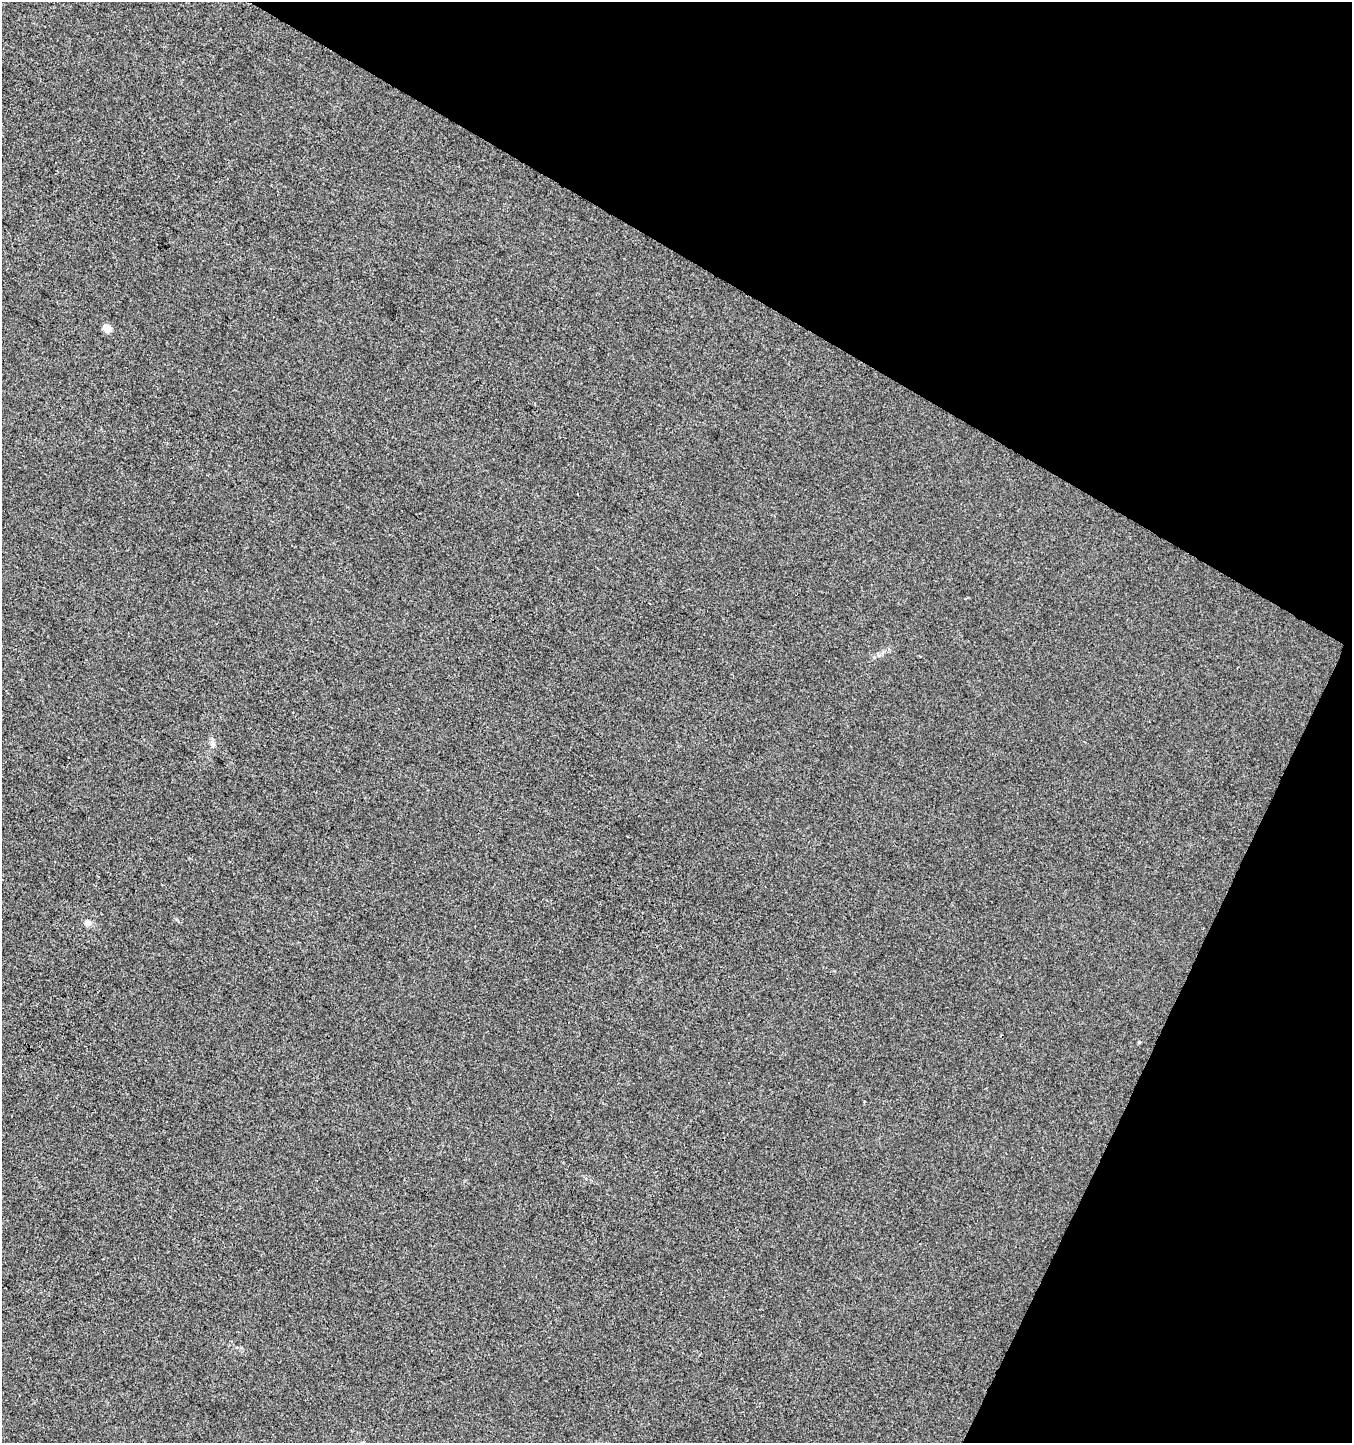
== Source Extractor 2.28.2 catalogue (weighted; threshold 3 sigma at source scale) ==
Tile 8 of 4 x 4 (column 4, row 2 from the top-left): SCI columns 4250-5599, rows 2888-4328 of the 5864 x 5769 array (HDU 1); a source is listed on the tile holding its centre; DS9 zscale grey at full resolution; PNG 1354 x 1445 px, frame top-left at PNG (2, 2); no overlay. Shown black and unused: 26% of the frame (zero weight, under 3 of 4 exposures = <1% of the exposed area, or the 3 px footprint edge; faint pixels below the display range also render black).
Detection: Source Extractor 2.28.2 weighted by HDU 2 'WHT'; one run over the whole footprint, this tile lists its part. Background 8.37e-05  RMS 0.0035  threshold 0.0157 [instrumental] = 3 sigma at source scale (4.5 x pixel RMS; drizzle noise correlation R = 1.50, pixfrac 1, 0.0396/0.0396 arcsec/px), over >= 5 px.
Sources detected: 4; all 4 listed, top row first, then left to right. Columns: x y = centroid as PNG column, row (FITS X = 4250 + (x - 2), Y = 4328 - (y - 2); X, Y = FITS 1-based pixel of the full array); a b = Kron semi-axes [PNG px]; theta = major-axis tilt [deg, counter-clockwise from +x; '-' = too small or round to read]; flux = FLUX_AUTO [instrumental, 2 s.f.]
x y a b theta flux
107 328 6 5 - 4.5
212 745 8 5 -72 1
88 922 9 7 -28 1.8
1139 1042 5 4 - 0.39